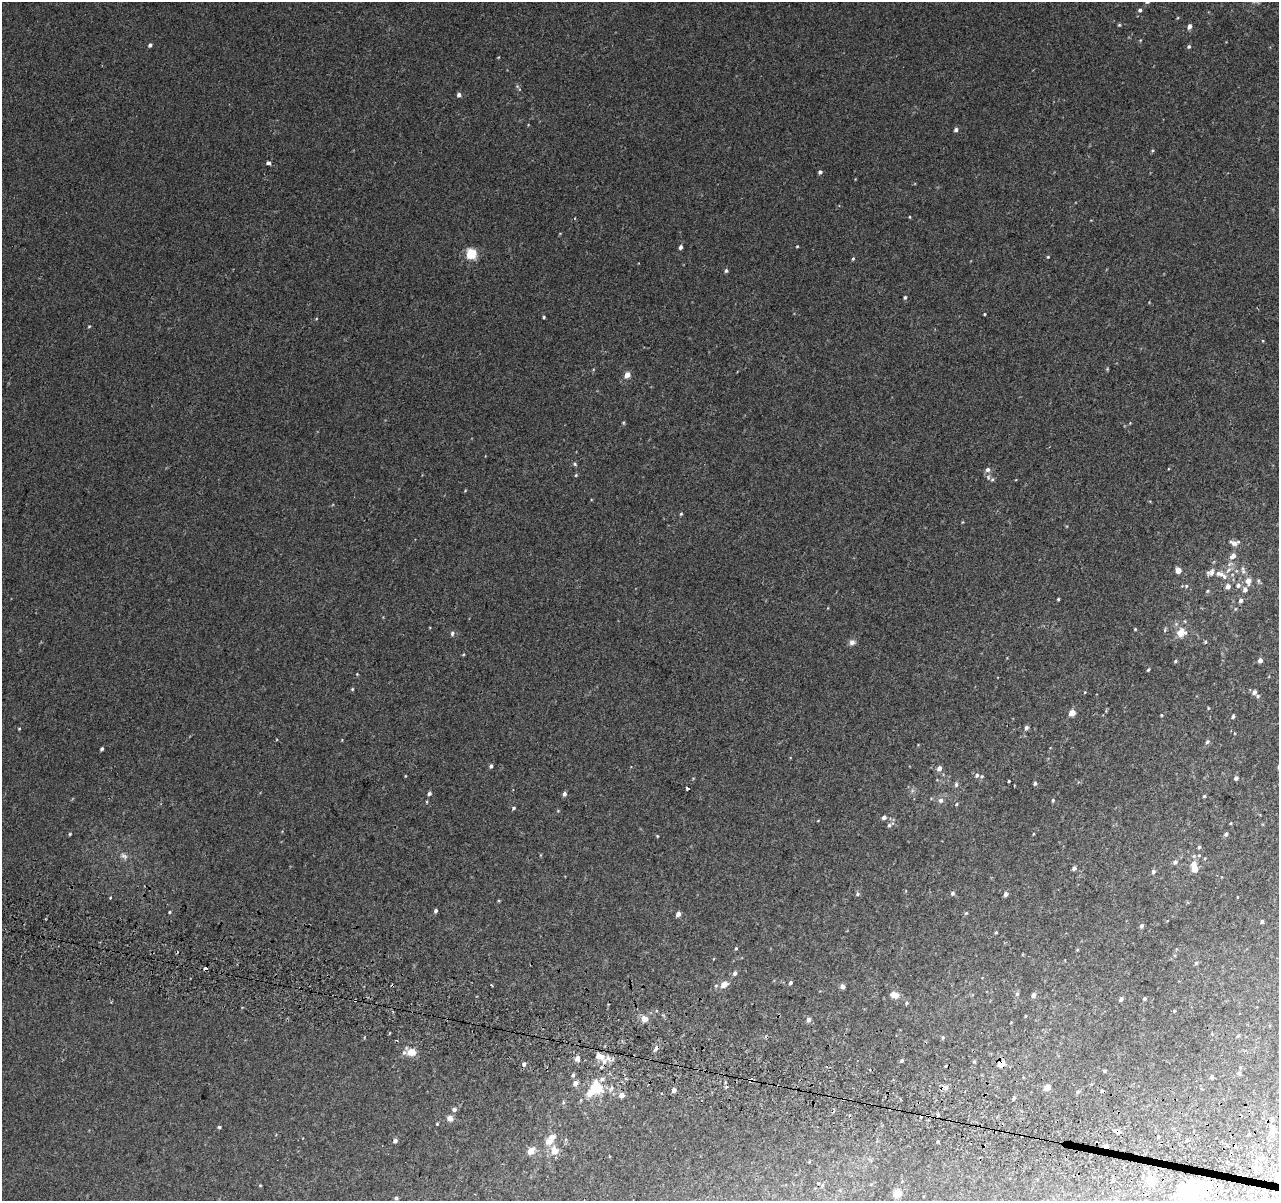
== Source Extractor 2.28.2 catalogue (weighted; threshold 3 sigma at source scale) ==
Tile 6 of 4 x 4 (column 2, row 2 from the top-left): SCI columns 1321-2597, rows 2663-3861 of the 5193 x 5391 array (HDU 1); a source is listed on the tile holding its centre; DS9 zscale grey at full resolution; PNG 1281 x 1203 px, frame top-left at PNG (2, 2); no overlay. Shown black and unused: <1% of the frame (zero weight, under 2 of 3 exposures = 3% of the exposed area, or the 3 px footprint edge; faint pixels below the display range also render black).
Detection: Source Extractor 2.28.2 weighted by HDU 2 'WHT'; one run over the whole footprint, this tile lists its part. Background 0.00843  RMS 0.0068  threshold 0.0307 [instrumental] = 3 sigma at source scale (4.5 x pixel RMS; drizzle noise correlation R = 1.50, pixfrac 1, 0.0396/0.0396 arcsec/px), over >= 5 px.
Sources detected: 188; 3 inside a brighter object's white glare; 12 cosmic-ray / hot-pixel residue — not listed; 6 inside a brighter listed object's ellipse — not listed separately; the other 167 listed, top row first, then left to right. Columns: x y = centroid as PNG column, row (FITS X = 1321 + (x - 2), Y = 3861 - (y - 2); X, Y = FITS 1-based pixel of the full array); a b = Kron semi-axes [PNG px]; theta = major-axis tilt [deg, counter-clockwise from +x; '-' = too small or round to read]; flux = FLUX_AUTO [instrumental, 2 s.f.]
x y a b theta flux
1140 10 5 4 - 1.2
1119 25 4 4 - 0.67
1189 26 5 4 - 2.7
150 45 5 4 - 1.3
1189 46 5 4 - 1.1
459 95 5 5 - 1.9
956 130 5 4 - 1.8
268 163 4 3 - 4.2
820 172 4 4 - 1.4
910 217 5 3 - 0.5
797 246 3 3 - 0.59
680 247 5 4 - 1.8
471 254 5 5 - 40
1048 257 4 3 - 0.54
853 259 5 4 - 0.74
726 270 5 4 - 1.2
905 297 5 4 - 0.9
984 314 3 3 - 0.52
544 317 4 3 - 0.71
89 326 4 3 - 0.58
1107 369 5 4 - 0.62
627 375 5 4 - 6.2
575 464 6 4 -25 0.93
987 470 7 6 - 2
576 475 5 4 - 0.66
992 479 6 5 - 1.2
465 491 5 3 - 0.51
681 514 4 4 - 0.72
1234 543 12 6 0 3.2
1233 556 10 7 40 3.2
1243 568 8 6 -88 1.9
1178 570 5 4 - 5.6
1219 574 15 7 -13 4.8
1248 581 7 6 - 5.4
1238 585 7 6 - 2.2
1186 586 5 5 - 0.81
1228 586 5 4 - 3.5
1245 589 6 6 - 2.4
1207 591 5 4 - 0.8
1058 599 3 3 - 0.7
1241 600 6 5 - 1.8
1135 629 3 3 - 0.52
1181 632 14 12 49 7.1
452 633 7 5 78 1.3
852 642 8 7 - 2.4
1205 642 4 4 - 0.74
1260 660 4 4 - 2.8
1175 661 4 4 - 0.84
1148 670 4 3 - 0.73
357 674 3 3 - 0.46
352 689 5 4 - 0.7
1085 692 4 3 - 0.45
1254 692 5 5 - 2.4
1258 696 6 4 -14 1
1208 708 5 3 - 0.51
1072 713 5 4 - 8.5
1161 715 3 3 - 0.54
1233 716 5 4 - 1.1
1026 728 5 4 - 1.8
19 729 5 3 - 0.52
1207 742 6 5 - 1.4
102 749 4 3 - 1.2
491 766 5 4 - 1.3
939 768 6 5 - 2.8
977 775 7 6 - 1.7
1236 778 5 4 - 1.7
1009 781 3 2 - 0.62
1035 783 4 4 - 1.2
956 785 7 5 88 1.3
429 794 5 5 - 1.2
564 794 5 4 - 1.8
1204 796 4 4 - 0.76
941 800 7 6 - 2.2
1053 800 5 4 - 0.84
514 808 5 4 - 0.82
884 817 5 4 - 2.1
1231 823 4 2 - 0.48
889 825 5 5 - 1.1
70 834 4 4 - 0.57
1226 834 6 5 - 1.2
657 836 4 4 - 0.55
1199 847 4 4 - 0.91
124 856 12 7 -35 2.7
1205 858 4 3 - 0.51
1175 862 7 5 45 1.6
1193 864 7 6 - 3.6
1074 868 4 4 - 1.8
1195 869 5 5 - 7.7
1153 871 5 5 - 1.4
952 893 6 5 - 1.3
857 894 6 5 - 1.1
1006 894 5 4 - 2
110 898 3 2 - 1.5
436 911 5 4 - 1.3
170 912 4 3 - 0.6
966 913 6 3 44 0.7
678 914 5 4 - 3.1
1262 922 4 3 - 1.1
1141 926 5 4 - 1.4
996 932 4 3 - 0.64
736 948 4 4 - 0.56
1196 963 5 5 - 1
735 973 6 5 - 1.6
790 983 4 4 - 1.3
724 985 8 6 31 4.6
716 986 5 5 - 0.97
843 987 5 5 - 2
1017 994 5 5 - 1
895 995 9 6 -7 5.1
1033 995 5 4 - 2.7
1121 999 5 4 - 1.6
1144 999 4 3 - 1
355 1000 3 2 - 0.99
906 1003 5 3 - 0.7
1174 1011 4 3 - 0.66
1025 1016 4 3 - 0.44
644 1018 9 7 -29 4
808 1020 6 5 - 2.2
1238 1036 5 4 - 0.75
943 1037 5 4 - 0.91
411 1052 10 8 -7 6.8
599 1056 12 7 -9 6.3
577 1059 5 4 - 3.7
902 1060 5 5 - 1
974 1061 5 3 - 0.64
524 1064 5 4 - 2
1001 1064 5 4 - 10
1104 1071 4 4 - 0.75
1239 1073 6 6 - 1.1
573 1075 4 4 - 1.2
1212 1077 5 4 - 1.2
602 1079 6 5 - 1.5
751 1080 4 3 - 7.1
575 1083 5 5 - 3.2
1047 1087 5 4 - 7.4
598 1088 11 6 -61 21
946 1088 10 6 -15 2.3
674 1090 4 4 - 3.1
592 1092 11 6 48 14
1078 1092 5 4 - 1
621 1095 4 4 - 5
1014 1097 5 4 - 0.88
563 1102 6 3 -74 0.73
454 1109 5 5 - 2.2
938 1115 4 4 - 0.85
450 1118 8 8 - 2.8
437 1124 3 3 - 0.56
219 1127 4 3 - 1
1272 1130 5 5 - 6.9
1116 1131 4 3 - 6.3
1120 1132 4 3 - 6.3
1158 1137 4 3 - 0.56
1187 1140 5 4 - 1.1
395 1141 5 4 - 2
938 1141 4 3 - 0.81
549 1142 8 6 13 5.4
531 1151 6 5 - 8
554 1151 10 8 -72 6.2
1262 1158 5 5 - 2.7
1256 1168 9 5 -29 2.2
1278 1177 5 4 - 1.1
1151 1180 5 5 - 18
871 1184 5 3 - 0.49
260 1185 4 3 - 0.52
897 1193 5 5 - 18
1186 1195 13 10 -64 22
396 1198 5 4 - 1.4
Overlapping masked pixels (flux is a lower limit): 5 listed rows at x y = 355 1000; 1001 1064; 751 1080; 598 1088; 1116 1131
Isophote crosses this tile's border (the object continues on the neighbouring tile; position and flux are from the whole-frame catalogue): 2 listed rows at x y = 1278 1177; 1186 1195